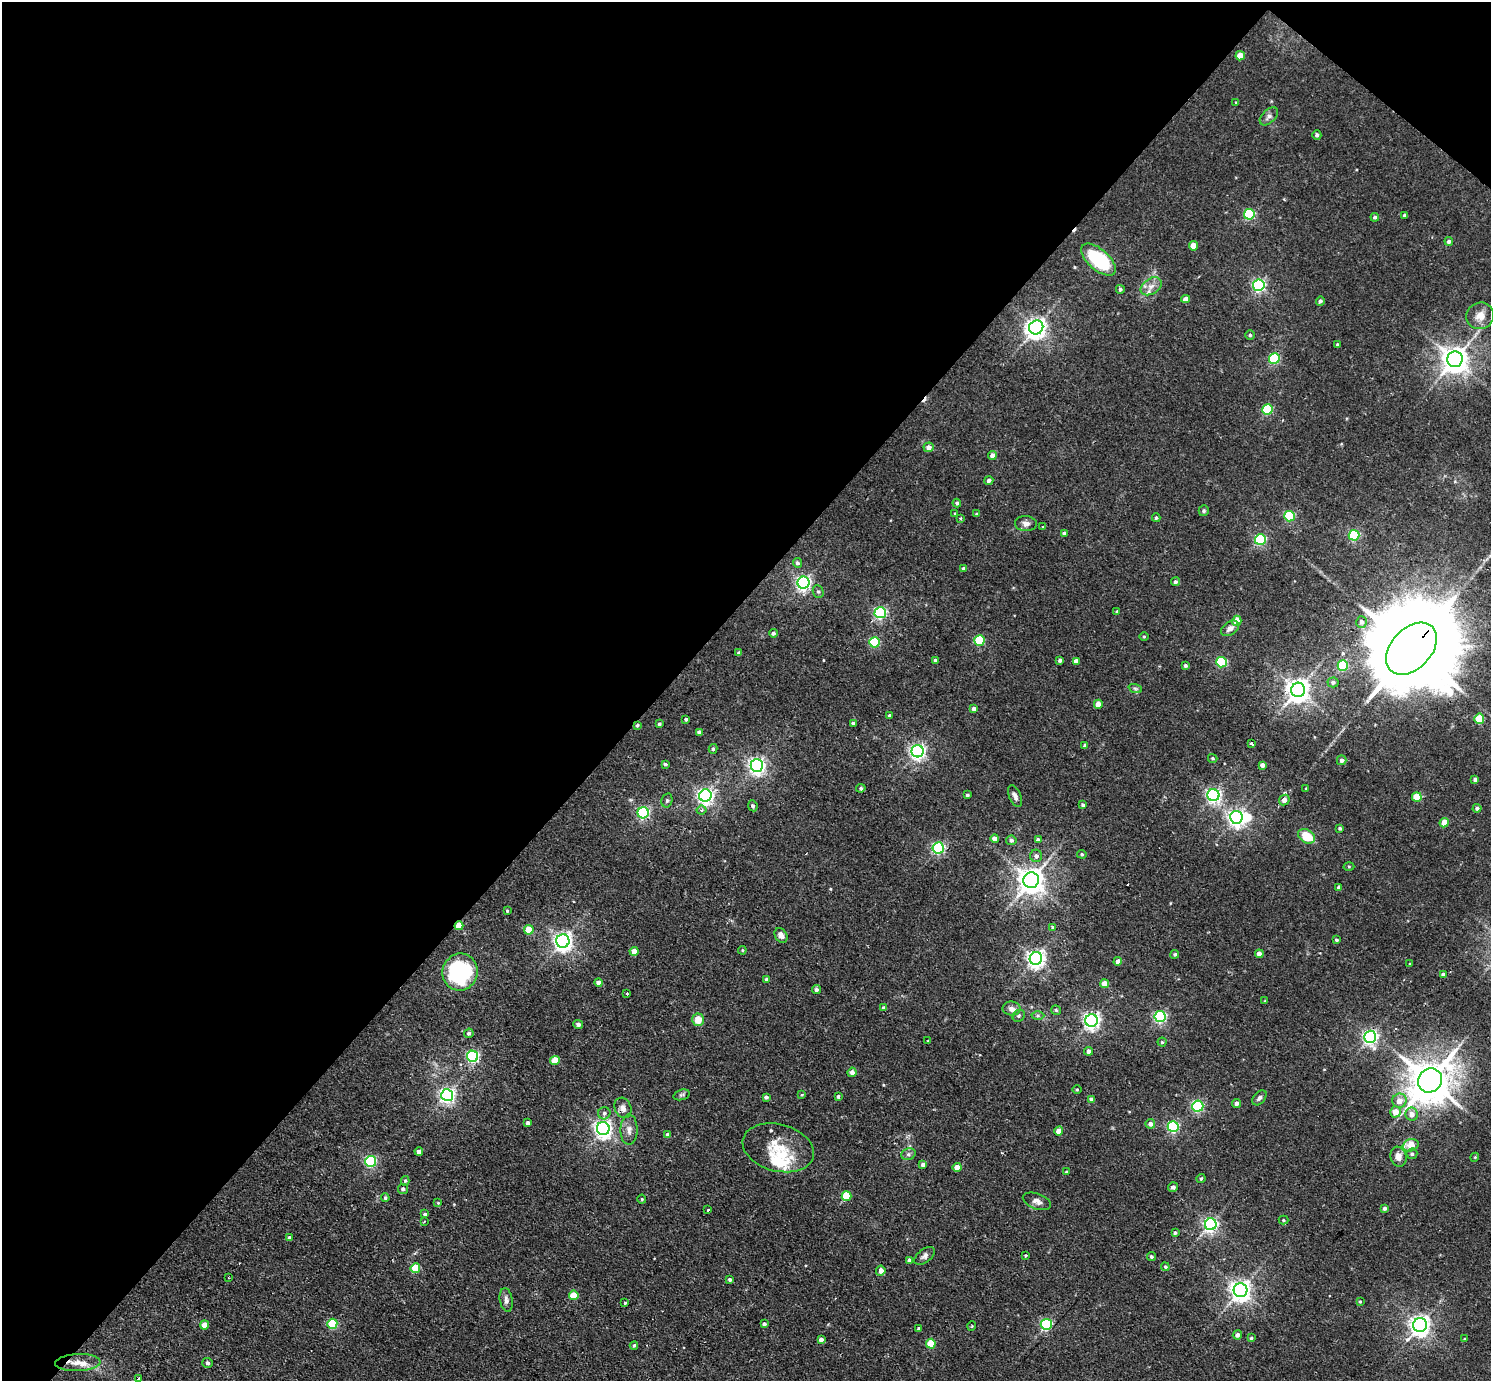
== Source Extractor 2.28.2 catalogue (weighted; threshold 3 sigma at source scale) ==
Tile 2 of 4 x 4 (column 2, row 1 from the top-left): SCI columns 1490-2978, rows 4431-5809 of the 5956 x 5960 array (HDU 1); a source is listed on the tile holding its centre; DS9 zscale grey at full resolution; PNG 1493 x 1383 px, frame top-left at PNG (2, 2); each listed source drawn as its Kron ellipse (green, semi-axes under 4 px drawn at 4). Shown black and unused: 45% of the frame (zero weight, under 2 of 3 exposures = <1% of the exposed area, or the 3 px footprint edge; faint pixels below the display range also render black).
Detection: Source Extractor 2.28.2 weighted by HDU 2 'WHT'; one run over the whole footprint, this tile lists its part. Background 0.0314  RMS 0.0043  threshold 0.0196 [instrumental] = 3 sigma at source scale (4.5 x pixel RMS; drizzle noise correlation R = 1.50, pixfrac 1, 0.05/0.05 arcsec/px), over >= 5 px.
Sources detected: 236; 1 inside a brighter object's white glare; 3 cosmic-ray / hot-pixel residue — neither listed nor drawn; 4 inside a brighter listed object's ellipse — not listed separately; the other 228 listed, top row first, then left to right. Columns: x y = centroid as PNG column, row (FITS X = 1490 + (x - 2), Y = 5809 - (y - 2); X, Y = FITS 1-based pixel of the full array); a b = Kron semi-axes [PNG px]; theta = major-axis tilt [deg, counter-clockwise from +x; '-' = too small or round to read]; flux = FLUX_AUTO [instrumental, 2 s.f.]
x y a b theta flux
1240 56 5 4 - 6.7
1236 102 4 3 - 0.32
1269 116 11 6 44 1.5
1317 135 4 4 - 1.1
1249 214 5 5 - 39
1404 215 4 3 - 0.72
1375 217 4 4 - 0.94
1449 241 4 4 - 1.2
1193 246 4 4 - 6
1098 260 21 10 -41 31
1259 285 5 5 - 82
1151 286 11 7 33 2.9
1120 289 4 4 - 0.85
1186 299 4 4 - 2.7
1320 301 4 4 - 1.1
1480 316 14 13 - 4.7
1036 327 7 7 - 260
1250 335 4 4 - 0.65
1337 344 3 3 - 0.38
1274 358 5 5 - 37
1455 359 8 7 - 510
1267 410 5 5 - 28
929 447 5 4 - 2.5
992 456 4 4 - 2.5
989 480 4 4 - 1.3
957 503 4 4 - 0.76
1204 511 5 5 - 0.73
955 513 3 3 - 0.37
977 514 4 3 - 0.8
1289 516 5 5 - 33
960 518 3 3 - 0.52
1156 518 4 4 - 0.72
1026 524 11 7 -4 2
1043 527 3 3 - 1.2
1064 533 4 4 - 1.1
1354 535 5 5 - 46
1260 539 5 5 - 49
797 563 5 4 - 1.1
964 569 4 4 - 0.88
1175 582 4 4 - 0.9
804 583 6 6 - 120
818 592 6 5 - 0.82
1117 611 3 3 - 0.56
880 613 5 5 - 79
1237 621 5 4 - 5.3
1362 622 6 5 - 1.8
1230 628 10 6 33 2.3
773 633 4 4 - 0.98
1144 637 5 3 - 0.47
979 640 5 5 - 27
874 642 5 5 - 26
1411 649 30 20 47 11000
739 653 4 3 - 0.83
935 660 4 3 - 1
1060 660 3 3 - 0.99
1076 661 4 4 - 2.1
1221 662 5 5 - 35
1185 665 4 4 - 0.9
1343 666 5 5 - 25
1333 682 5 5 - 1.1
1135 688 7 4 -19 0.78
1298 690 7 7 - 370
1098 704 4 4 - 4.4
974 709 4 4 - 1.5
890 716 3 3 - 0.78
686 719 3 3 - 0.77
1479 719 5 5 - 14
853 723 3 3 - 1.7
659 724 3 3 - 0.69
637 725 4 4 - 0.67
699 732 4 4 - 1.5
1252 743 3 3 - 1.7
1085 746 4 3 - 1.3
713 749 5 4 - 0.77
917 751 6 6 - 140
1213 758 5 4 - 0.61
1342 760 5 5 - 1.4
665 764 4 3 - 0.73
757 765 6 6 - 160
1262 765 4 4 - 1.8
1475 779 4 3 - 1.1
861 788 5 4 - 0.8
1306 789 3 3 - 0.54
967 795 3 3 - 0.67
1213 795 6 6 - 120
705 796 6 6 - 150
1015 796 11 6 -66 1.6
1417 797 5 4 - 10
667 800 7 5 75 0.87
1284 800 6 5 - 2
1083 805 4 4 - 0.92
753 806 5 4 - 0.88
1477 808 4 4 - 1.1
702 810 5 4 - 0.81
643 813 5 5 - 70
1236 817 6 6 - 170
1444 823 4 4 - 5.9
1340 828 4 3 - 0.79
1307 836 9 6 -32 12
995 839 4 4 - 3.1
1011 840 5 4 - 1.1
1038 840 3 3 - 2.2
938 848 5 5 - 71
1082 854 5 4 - 0.61
1036 856 6 6 - 1.6
1349 866 5 3 - 0.45
1031 880 8 7 - 500
1339 887 4 4 - 1.4
507 911 3 3 - 0.42
459 926 4 4 - 7.1
1053 927 4 3 - 0.57
529 930 5 4 - 10
781 935 8 6 -58 2.2
1337 940 4 3 - 0.68
563 941 7 6 - 210
742 950 4 4 - 0.51
634 951 4 4 - 4.2
1175 954 4 4 - 0.72
1259 954 4 4 - 2.3
1036 958 6 6 - 190
1118 961 4 4 - 2.2
1410 964 3 3 - 0.58
460 972 19 17 70 49
1443 975 4 3 - 1.5
767 979 4 3 - 1.3
598 983 4 4 - 2.5
1105 984 4 4 - 5.3
816 990 4 4 - 1.1
627 994 3 3 - 1.3
1265 1001 4 3 - 0.37
884 1008 4 4 - 1.1
1011 1009 9 7 -8 2.1
1056 1010 5 4 - 0.75
1019 1016 6 5 - 0.8
1038 1016 6 4 0 0.84
1160 1017 5 5 - 75
698 1020 6 6 - 6.3
1092 1020 6 6 - 170
578 1024 5 4 - 1.3
469 1033 5 4 - 0.95
1370 1037 6 6 - 120
928 1041 3 2 - 0.53
1162 1042 4 4 - 0.56
1088 1051 4 4 - 1.9
473 1056 5 5 - 65
555 1061 5 4 - 9.6
852 1072 5 4 - 2
1430 1080 13 11 48 1400
1077 1090 5 3 - 0.42
447 1095 6 6 - 140
681 1095 8 5 18 0.83
802 1095 4 3 - 0.39
838 1096 4 3 - 0.65
766 1097 4 4 - 1.1
1259 1098 9 5 48 1.4
1092 1099 4 4 - 2
1399 1101 7 7 - 4
1236 1104 4 4 - 1.8
1198 1106 5 5 - 55
623 1108 10 8 -65 2.3
1395 1112 5 5 - 5.4
604 1113 6 6 - 1.1
1412 1114 6 6 - 3
528 1123 4 3 - 0.96
1150 1124 5 5 - 1.8
1173 1127 5 5 - 54
603 1129 6 6 - 190
629 1130 15 8 89 3
1059 1131 4 4 - 4.5
668 1135 4 4 - 2.8
1411 1145 8 6 18 8.5
778 1148 36 23 -15 15
419 1151 4 4 - 1.7
908 1154 7 5 20 1.1
1412 1154 5 5 - 0.8
1398 1157 10 8 -71 3
1475 1157 4 3 - 0.44
371 1161 5 5 - 51
923 1165 4 3 - 1.4
957 1168 4 4 - 4.4
1066 1172 4 3 - 0.48
1201 1178 4 3 - 0.57
405 1181 5 4 - 0.63
1173 1187 5 4 - 1.3
403 1189 5 5 - 1.1
846 1196 5 5 - 20
385 1198 4 4 - 0.72
642 1199 4 4 - 0.46
1037 1201 15 7 -21 2.5
438 1203 4 3 - 0.37
1385 1208 4 4 - 1.1
708 1210 3 2 - 0.54
425 1214 4 3 - 0.7
1283 1220 5 4 - 0.53
424 1221 3 2 - 0.45
1211 1224 6 6 - 110
1175 1233 4 3 - 0.77
289 1238 4 4 - 1
1026 1255 4 3 - 0.49
925 1256 12 6 39 1.6
1151 1257 4 4 - 0.95
909 1260 4 4 - 2
1165 1267 4 4 - 0.6
415 1268 5 5 - 14
881 1271 5 4 - 2.6
228 1278 3 2 - 0.41
730 1280 3 3 - 0.93
1241 1290 7 7 - 260
574 1295 5 5 - 8.7
506 1300 12 6 -80 1.8
1360 1301 3 3 - 0.47
625 1303 3 3 - 1.4
332 1324 5 5 - 24
764 1324 4 3 - 1.2
1046 1324 5 5 - 53
204 1325 4 4 - 5.3
1420 1325 7 7 - 250
972 1326 5 3 - 0.32
919 1328 4 3 - 0.89
1237 1335 5 4 - 1.7
1251 1338 3 3 - 0.57
1464 1339 4 3 - 0.33
821 1340 4 4 - 2
931 1344 5 5 - 12
634 1346 4 3 - 0.67
78 1363 22 8 3 5.2
208 1363 5 5 - 1.2
139 1378 3 3 - 2.4
Overlapping masked pixels (flux is a lower limit): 5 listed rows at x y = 1411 649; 637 725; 459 926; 623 1108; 78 1363